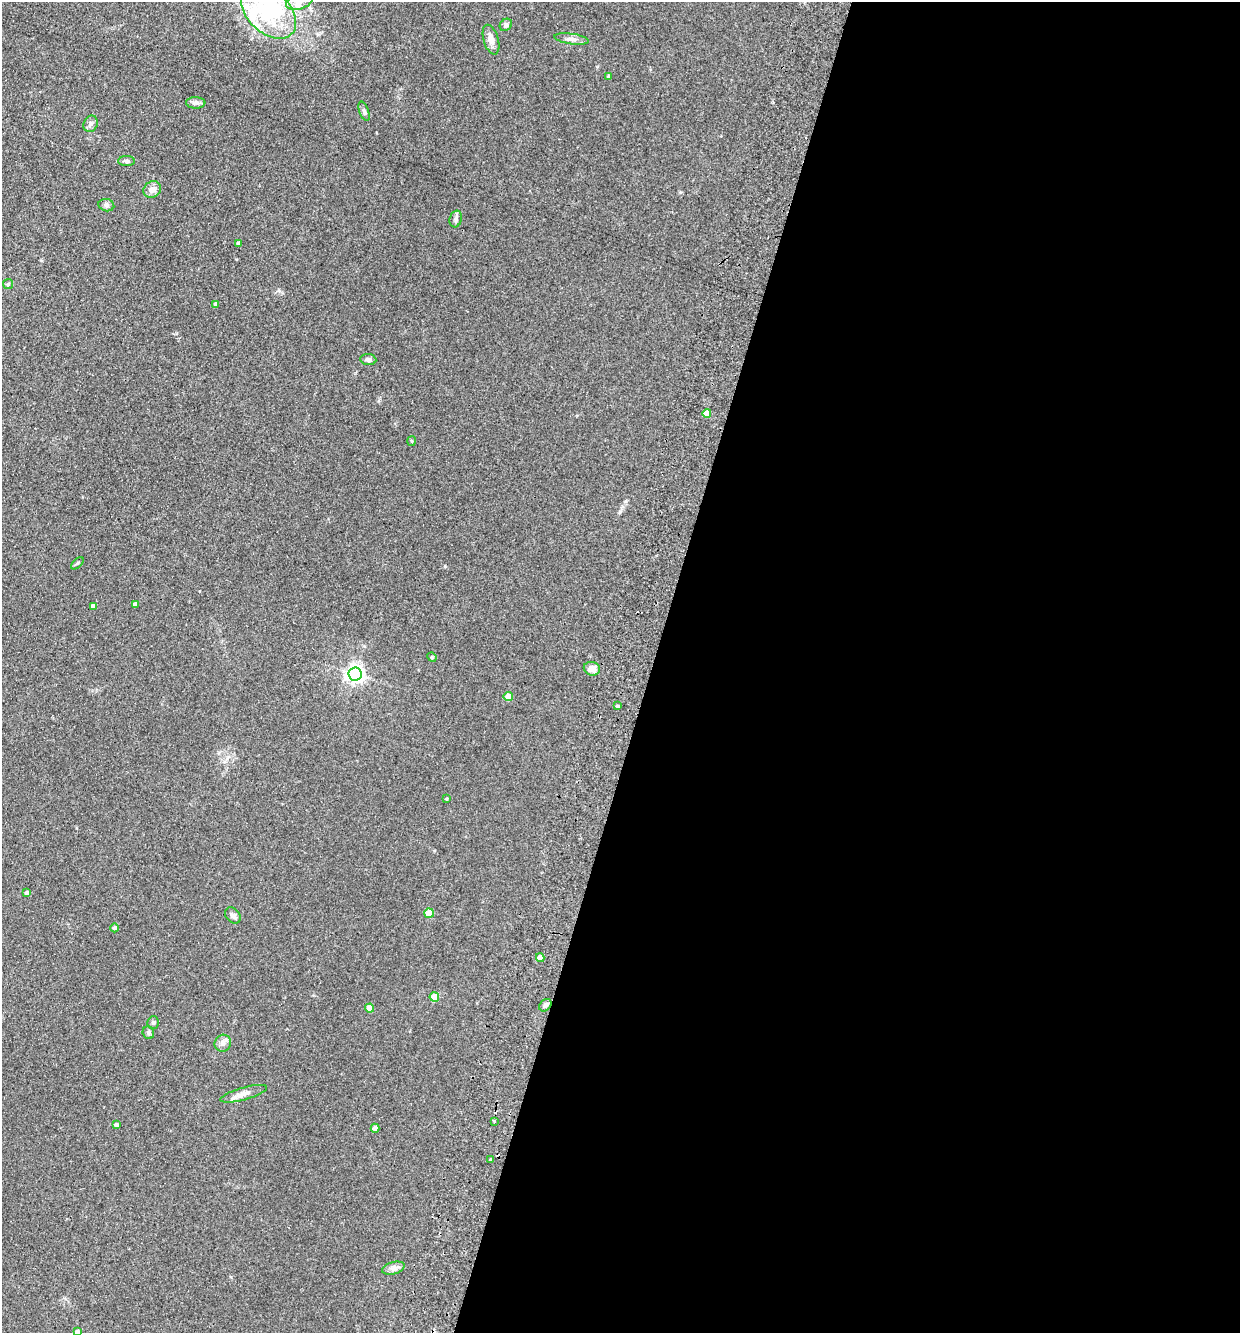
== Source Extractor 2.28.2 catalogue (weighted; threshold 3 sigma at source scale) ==
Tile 12 of 4 x 4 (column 4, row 3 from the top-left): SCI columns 4028-5265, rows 1354-2684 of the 5452 x 5368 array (HDU 1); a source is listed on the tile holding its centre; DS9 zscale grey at full resolution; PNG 1242 x 1335 px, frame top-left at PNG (2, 2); each listed source drawn as its Kron ellipse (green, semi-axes under 4 px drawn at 4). Shown black and unused: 47% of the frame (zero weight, under 2 of 3 exposures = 3% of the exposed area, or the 3 px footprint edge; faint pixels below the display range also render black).
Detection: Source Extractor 2.28.2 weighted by HDU 2 'WHT'; one run over the whole footprint, this tile lists its part. Background 0.15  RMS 0.011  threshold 0.0505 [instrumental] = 3 sigma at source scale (4.5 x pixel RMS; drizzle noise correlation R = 1.50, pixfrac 1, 0.05/0.05 arcsec/px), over >= 5 px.
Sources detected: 52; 2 inside a brighter object's white glare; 1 cosmic-ray / hot-pixel residue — neither listed nor drawn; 3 inside a brighter listed object's ellipse — not listed separately; the other 46 listed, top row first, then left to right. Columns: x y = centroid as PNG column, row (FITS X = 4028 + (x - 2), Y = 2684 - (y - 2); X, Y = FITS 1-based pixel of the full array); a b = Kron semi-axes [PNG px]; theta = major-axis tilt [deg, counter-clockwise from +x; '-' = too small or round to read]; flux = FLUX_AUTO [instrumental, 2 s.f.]
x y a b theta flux
299 2 14 7 16 8.3
269 12 32 21 -44 80
506 25 7 5 45 2.3
571 39 17 5 -8 5.1
491 40 15 7 -73 7
609 76 4 3 - 1.9
196 103 9 5 -2 3.3
364 111 10 4 -70 2.7
91 124 8 7 - 3.7
127 161 8 5 -1 2.5
152 189 9 8 - 6.2
106 205 8 6 -16 2.8
456 219 8 6 74 3.2
238 243 4 3 - 2.8
8 284 5 5 - 1.6
215 304 4 4 - 2.6
368 359 8 5 -8 3.5
707 413 4 4 - 13
412 441 5 3 - 1
77 563 8 3 45 1.3
135 604 4 4 - 3.3
93 606 4 4 - 5.6
432 657 5 4 - 1.2
592 669 8 7 - 8.3
355 674 6 6 - 460
508 697 4 4 - 16
617 706 4 3 - 1.4
446 799 3 3 - 1
27 893 4 4 - 3.4
429 913 5 4 - 25
233 915 9 6 -49 4
115 928 4 4 - 3
540 958 4 4 - 8.1
434 997 5 4 - 27
545 1005 7 5 45 2.9
370 1008 4 4 - 15
153 1023 6 5 - 2.2
148 1033 6 5 - 2.2
223 1043 8 8 - 4.5
244 1094 24 6 15 7.3
494 1121 3 2 - 1.2
116 1125 4 3 - 3.1
375 1128 4 4 - 3.4
490 1160 3 3 - 2
393 1268 12 6 16 4.4
77 1332 4 4 - 2.5
Isophote crosses this tile's border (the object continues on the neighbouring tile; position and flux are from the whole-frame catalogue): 3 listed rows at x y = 299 2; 269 12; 77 1332
Unlisted compact peaks at least as high as the median listed source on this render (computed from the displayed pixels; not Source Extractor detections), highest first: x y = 445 566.